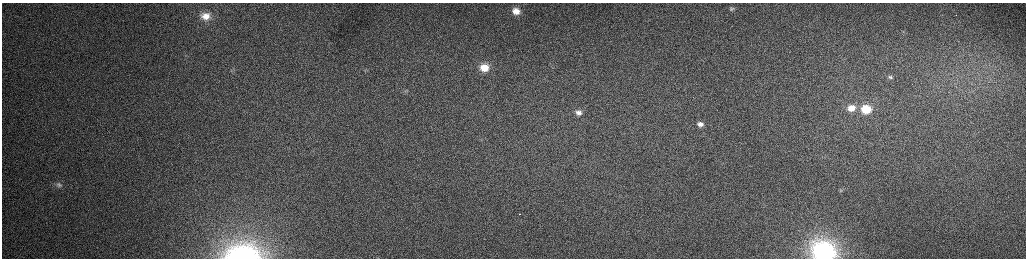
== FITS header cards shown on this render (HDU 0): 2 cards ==
NAXIS1  =                 2048 /fastest changing axis
NAXIS2  =                  512 /next to fastest changing axis

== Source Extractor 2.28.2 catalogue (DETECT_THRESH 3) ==
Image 2048 x 512 px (HDU 0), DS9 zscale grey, zoomed out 1/2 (1 PNG px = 2 x 2 image px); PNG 1028 x 260 px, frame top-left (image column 1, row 511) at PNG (2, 3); no overlay
Background 165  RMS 1.7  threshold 5.08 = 3 sigma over >= 5 px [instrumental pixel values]
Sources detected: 21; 2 cannot appear on this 1/2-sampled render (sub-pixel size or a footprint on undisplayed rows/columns) and are not listed; the other 19 listed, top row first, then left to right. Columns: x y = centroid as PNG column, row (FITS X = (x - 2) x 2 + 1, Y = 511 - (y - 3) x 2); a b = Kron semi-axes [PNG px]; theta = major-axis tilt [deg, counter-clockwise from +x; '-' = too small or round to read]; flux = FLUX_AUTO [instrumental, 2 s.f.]
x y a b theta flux
732 9 8 6 -1 1100
516 11 11 10 - 5800
956 15 2 1 - 250
206 16 12 9 -12 4400
903 32 3 3 - 380
484 68 9 8 - 6800
231 70 4 2 - 370
365 71 3 2 - 210
890 77 5 4 - 640
406 91 5 3 - 500
851 108 8 7 - 3500
866 109 7 6 - 10000
578 112 6 4 -12 1400
700 124 5 4 - 1500
59 185 8 7 - 1200
840 190 4 4 - 410
519 214 2 1 - 510
824 252 11 9 -14 180000
243 254 31 15 2 39000
At the frame edge (FLAGS 8, measured only in part): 2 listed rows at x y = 824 252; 243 254
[2 sub-pixel or undisplayed-footprint detections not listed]